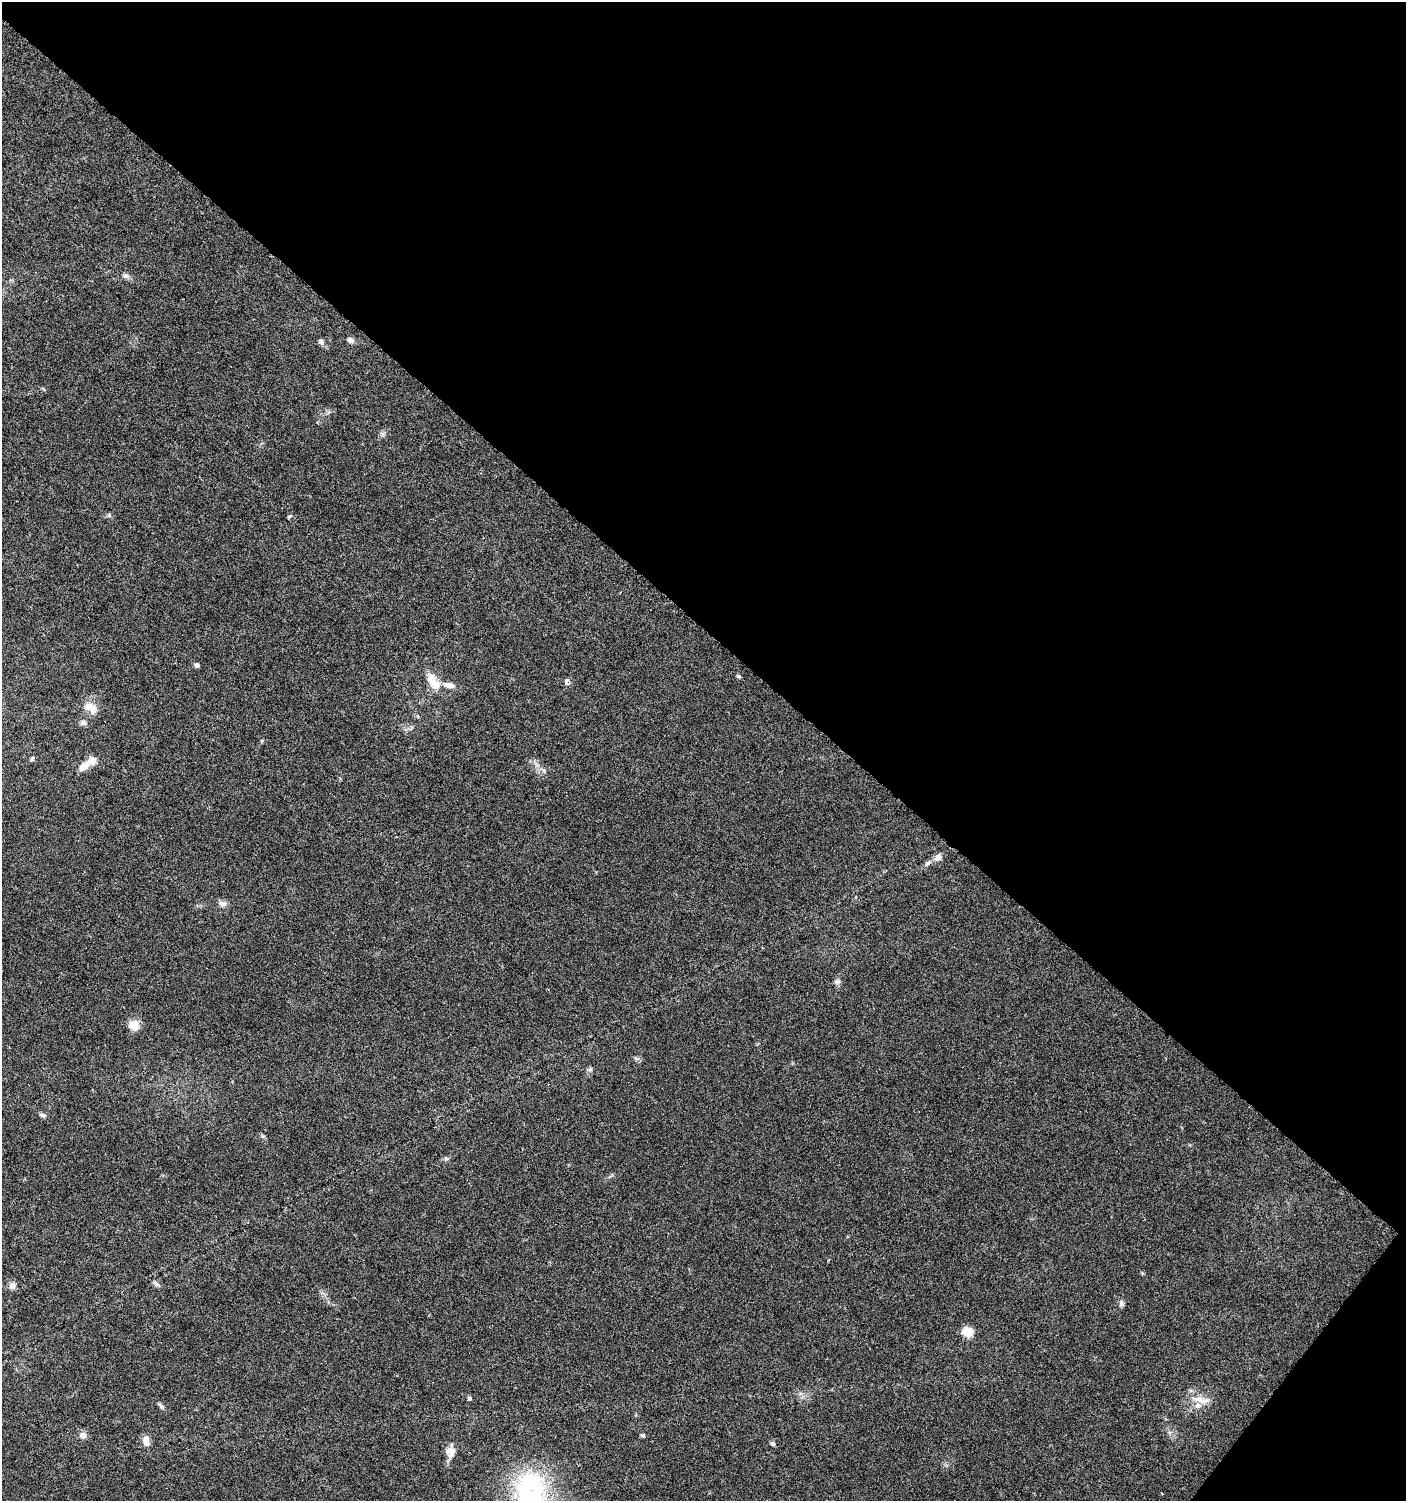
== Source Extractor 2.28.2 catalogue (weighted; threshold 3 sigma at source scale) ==
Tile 8 of 4 x 4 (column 4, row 2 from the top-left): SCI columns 4452-5855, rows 2999-4497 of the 6029 x 6005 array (HDU 1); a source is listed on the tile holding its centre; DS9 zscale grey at full resolution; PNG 1408 x 1503 px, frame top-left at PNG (2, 2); no overlay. Shown black and unused: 43% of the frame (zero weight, under 5 of 9 exposures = <1% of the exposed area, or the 3 px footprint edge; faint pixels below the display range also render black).
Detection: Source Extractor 2.28.2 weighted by HDU 2 'WHT'; one run over the whole footprint, this tile lists its part. Background 0.0353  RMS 0.0025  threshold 0.0101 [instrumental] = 3 sigma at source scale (4.09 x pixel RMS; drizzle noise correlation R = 1.36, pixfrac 0.8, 0.0396/0.0396 arcsec/px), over >= 5 px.
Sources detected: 40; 1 inside a brighter object's white glare — not listed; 3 inside a brighter listed object's ellipse — not listed separately; the other 36 listed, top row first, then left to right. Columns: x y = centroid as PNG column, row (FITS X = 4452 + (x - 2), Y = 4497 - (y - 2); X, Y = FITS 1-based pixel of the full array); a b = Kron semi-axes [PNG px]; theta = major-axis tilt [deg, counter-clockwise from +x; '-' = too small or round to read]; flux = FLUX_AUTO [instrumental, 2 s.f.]
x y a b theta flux
126 276 8 7 - 0.69
350 340 8 6 -41 0.98
321 341 8 6 -58 0.61
109 515 6 4 -45 0.37
289 516 6 3 20 0.3
197 665 6 5 - 0.64
739 676 6 4 -20 0.33
567 682 8 7 - 0.82
433 683 22 12 -45 3.6
88 706 14 11 22 2.2
83 723 9 7 -3 0.72
32 759 6 4 74 0.37
92 760 7 7 - 2.4
84 766 17 9 38 2.2
938 857 10 8 22 1.2
928 863 9 5 27 0.61
223 904 11 7 -1 0.91
838 982 8 7 - 0.64
134 1025 12 12 - 2.4
636 1058 7 4 -45 0.46
590 1069 7 5 69 0.51
42 1115 9 5 -9 0.6
446 1159 7 4 -1 0.41
157 1284 10 5 -32 0.62
12 1285 10 8 78 0.92
1121 1303 8 7 - 0.65
968 1332 6 5 - 12
469 1398 5 5 - 0.39
1203 1401 21 9 -6 2.6
161 1406 9 5 -49 0.58
83 1435 10 8 -37 0.97
643 1435 5 4 - 0.53
146 1441 11 7 -84 2
773 1444 6 5 - 0.43
450 1451 12 9 85 2.6
530 1490 35 27 -85 34
Isophote crosses this tile's border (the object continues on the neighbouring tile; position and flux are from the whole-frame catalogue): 1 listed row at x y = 530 1490